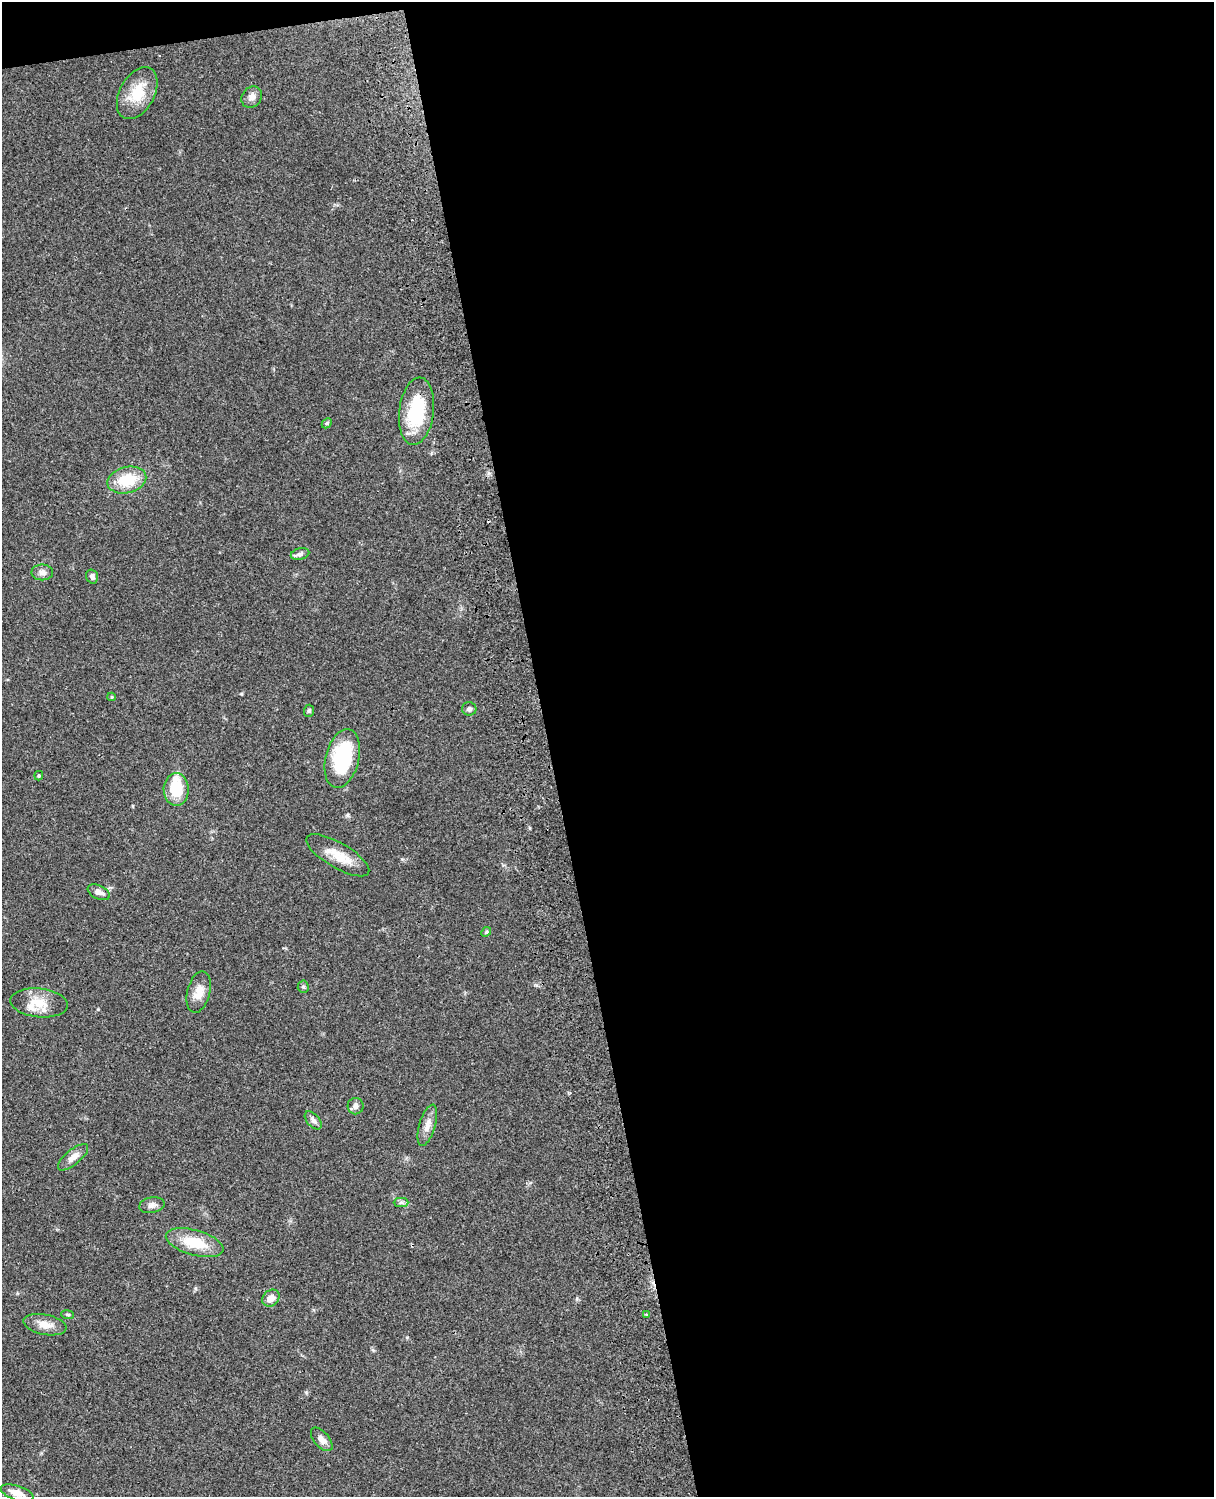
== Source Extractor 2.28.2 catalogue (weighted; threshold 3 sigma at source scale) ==
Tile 4 of 4 x 3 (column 4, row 1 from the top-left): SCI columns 3756-4967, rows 3268-4762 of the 5086 x 4926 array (HDU 1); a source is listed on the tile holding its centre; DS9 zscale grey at full resolution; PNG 1216 x 1499 px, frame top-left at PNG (2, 2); each listed source drawn as its Kron ellipse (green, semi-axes under 4 px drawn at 4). Shown black and unused: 56% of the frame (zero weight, under 3 of 4 exposures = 6% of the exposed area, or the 3 px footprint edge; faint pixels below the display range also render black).
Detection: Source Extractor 2.28.2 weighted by HDU 2 'WHT'; one run over the whole footprint, this tile lists its part. Background 0.0785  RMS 0.0058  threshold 0.0259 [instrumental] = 3 sigma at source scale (4.5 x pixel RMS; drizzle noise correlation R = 1.50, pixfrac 1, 0.05/0.05 arcsec/px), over >= 5 px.
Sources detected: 34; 1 inside a brighter listed object's ellipse — not listed separately; the other 33 listed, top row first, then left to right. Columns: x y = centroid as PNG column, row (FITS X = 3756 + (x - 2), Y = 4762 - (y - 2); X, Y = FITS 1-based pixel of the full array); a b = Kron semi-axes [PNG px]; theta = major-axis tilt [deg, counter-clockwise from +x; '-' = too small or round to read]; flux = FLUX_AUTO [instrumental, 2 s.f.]
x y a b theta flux
137 93 28 17 61 16
252 97 11 9 54 3.5
416 411 34 17 83 33
327 423 6 4 47 0.84
127 480 20 13 13 18
300 554 9 5 15 1.7
42 572 11 8 -1 3
92 576 7 6 - 1.6
112 697 4 4 - 0.7
469 709 7 7 - 1.6
309 711 6 5 - 0.93
342 758 30 16 76 44
39 776 5 4 - 0.78
176 789 16 12 -89 18
338 855 36 12 -30 11
99 892 12 6 -25 2.9
486 932 5 4 - 0.68
303 987 6 5 - 1
199 992 21 11 76 7.1
39 1003 29 14 -6 12
356 1106 8 8 - 2.3
313 1120 11 6 -48 2.2
427 1125 21 8 74 4.8
73 1157 18 7 39 4.4
401 1203 7 4 0 1.4
152 1205 13 7 12 2.7
195 1243 30 12 -15 18
271 1298 9 7 44 4.5
68 1315 6 4 -7 0.82
646 1315 3 2 - 0.64
45 1325 22 10 -11 6.3
322 1439 14 7 -49 3.8
17 1493 17 7 -18 6.1
Unlisted compact peaks at least as high as the median listed source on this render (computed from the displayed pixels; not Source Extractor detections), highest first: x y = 98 1009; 241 694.